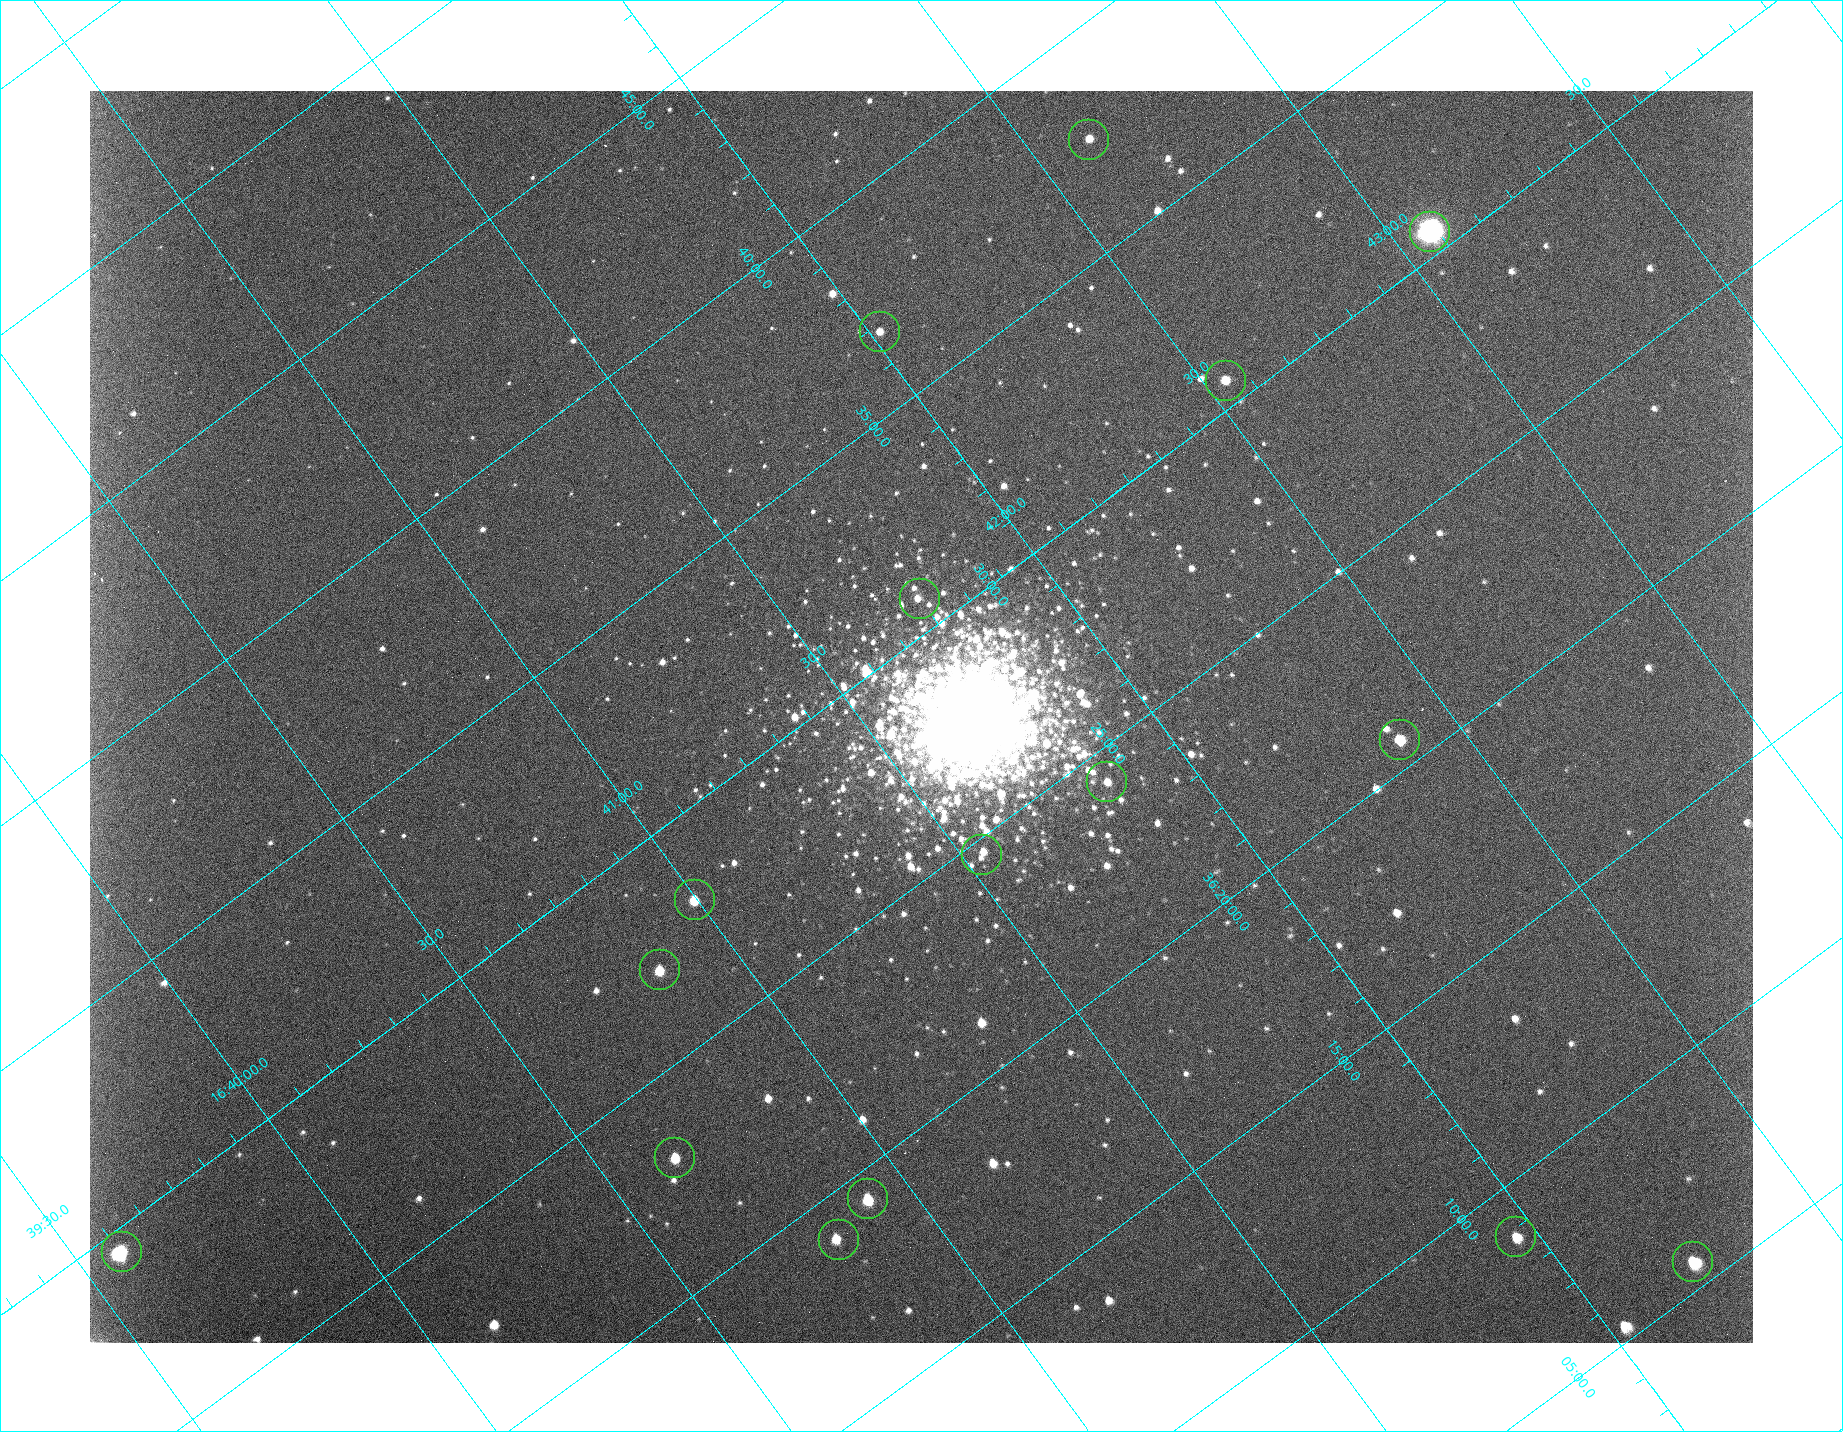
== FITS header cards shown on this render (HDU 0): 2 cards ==
NAXIS1  =                 1663 /fastest changing axis
NAXIS2  =                 1252 /next to fastest changing axis

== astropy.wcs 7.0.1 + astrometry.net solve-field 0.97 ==
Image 1663 x 1252 px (HDU 0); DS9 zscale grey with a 90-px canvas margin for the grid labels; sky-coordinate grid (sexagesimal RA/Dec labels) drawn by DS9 from the SOLVED WCS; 16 Tycho-2 reference stars matched to detected sources circled (green)
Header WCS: RA---TAN/DEC--TAN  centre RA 16:41:36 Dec +36:28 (250.40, +36.47 deg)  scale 1.52 arcsec/px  FOV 42.1' x 31.7'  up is +37 deg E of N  parity flipped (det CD > 0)
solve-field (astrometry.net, Tycho-2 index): VERIFIED the header's WCS against the Tycho-2 star catalogue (verified at 3 index scales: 7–16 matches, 0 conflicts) and refined it, rather than solving blind
Solved WCS: RA---TAN-SIP/DEC--TAN-SIP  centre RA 16:41:36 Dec +36:28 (250.40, +36.47 deg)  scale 1.52 arcsec/px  FOV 42.1' x 31.7'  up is +37 deg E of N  parity flipped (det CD > 0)
The solver's refit moves the header's centre by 0.75 arcsec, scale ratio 1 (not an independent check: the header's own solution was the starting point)
Tycho-2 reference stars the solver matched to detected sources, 16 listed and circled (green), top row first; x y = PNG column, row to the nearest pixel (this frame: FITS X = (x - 90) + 1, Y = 1252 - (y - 91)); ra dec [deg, ICRS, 3 dp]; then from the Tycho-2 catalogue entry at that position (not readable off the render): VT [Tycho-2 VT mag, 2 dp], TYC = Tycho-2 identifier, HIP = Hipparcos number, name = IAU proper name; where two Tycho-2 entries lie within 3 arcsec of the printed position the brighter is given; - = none
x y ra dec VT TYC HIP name
1088 139 250.653 +36.627 11.82 2588-1251-2 - -
1429 231 250.768 +36.510 7.02 2588-2833-1 81848 -
879 331 250.504 +36.614 11.86 2588-1299-1 - -
1225 380 250.635 +36.511 11.41 2588-1764-1 - -
919 598 250.438 +36.513 11.30 2588-1745-1 - -
1399 739 250.596 +36.345 10.86 2588-1361-1 - -
1106 781 250.459 +36.404 11.09 2588-1330-1 - -
981 854 250.384 +36.411 11.61 2588-1386-1 - -
694 899 250.249 +36.468 10.87 2588-1662-1 - -
659 969 250.212 +36.453 10.99 2588-1613-1 - -
674 1157 250.160 +36.385 11.14 2588-1159-1 - -
867 1198 250.229 +36.323 10.73 2588-1432-1 - -
1515 1236 250.490 +36.147 11.92 2588-538-1 - -
838 1239 250.204 +36.316 11.59 2588-1459-1 81655 -
121 1251 249.897 +36.492 9.25 2588-1849-1 81573 -
1692 1261 250.556 +36.094 10.71 2588-665-1 - -